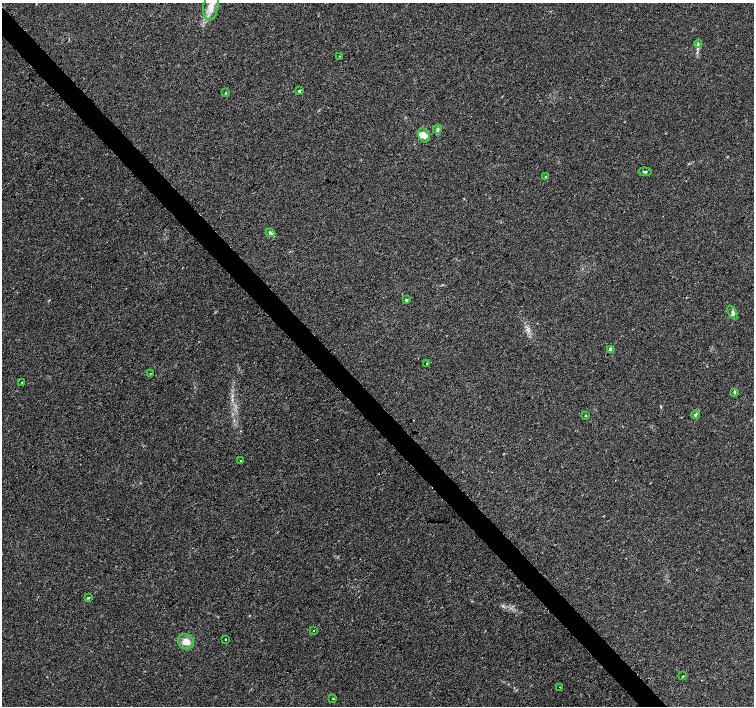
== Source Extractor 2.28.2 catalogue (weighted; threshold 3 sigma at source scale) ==
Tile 11 of 4 x 4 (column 3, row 3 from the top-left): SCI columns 3013-4516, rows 1620-3026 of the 6020 x 5987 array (HDU 1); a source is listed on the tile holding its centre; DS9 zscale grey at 2 x 2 block average (1 PNG px = mean of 2 x 2 image px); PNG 756 x 708 px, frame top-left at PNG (2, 3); each listed source drawn as its Kron ellipse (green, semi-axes under 4 px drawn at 4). Shown black and unused: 4% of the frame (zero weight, under 2 of 3 exposures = <1% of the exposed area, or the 3 px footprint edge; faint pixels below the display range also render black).
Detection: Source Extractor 2.28.2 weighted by HDU 2 'WHT'; one run over the whole footprint, this tile lists its part. Background 0.0335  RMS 0.0046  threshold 0.0208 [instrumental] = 3 sigma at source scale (4.5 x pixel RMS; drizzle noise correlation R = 1.50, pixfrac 1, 0.0396/0.0396 arcsec/px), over >= 5 px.
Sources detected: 31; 3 cosmic-ray / hot-pixel residue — neither listed nor drawn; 1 inside a brighter listed object's ellipse — not listed separately; the other 27 listed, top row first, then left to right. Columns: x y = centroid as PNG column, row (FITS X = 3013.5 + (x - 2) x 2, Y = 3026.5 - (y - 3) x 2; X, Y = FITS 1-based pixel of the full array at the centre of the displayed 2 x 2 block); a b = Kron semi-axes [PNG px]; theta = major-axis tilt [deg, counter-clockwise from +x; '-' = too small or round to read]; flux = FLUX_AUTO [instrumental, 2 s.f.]
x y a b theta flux
211 6 15 7 80 10
698 44 4 2 - 1.1
340 56 3 2 - 0.47
299 91 3 2 - 1.4
226 93 3 2 - 0.65
438 129 4 4 - 1.7
424 135 7 5 -64 8.6
645 172 6 3 -5 1.4
546 177 3 2 - 1.2
270 233 5 2 - 1.5
406 300 3 3 - 2.1
733 312 7 2 -58 1.7
611 349 3 2 - 12
427 364 2 2 - 4.1
150 373 2 2 - 0.53
22 382 2 2 - 0.77
734 392 4 3 - 1.1
586 415 3 2 - 0.63
695 415 4 4 - 1.5
240 460 2 2 - 0.56
89 598 4 3 - 0.98
313 630 2 2 - 0.69
225 639 2 2 - 2.8
186 642 8 7 - 9
683 676 3 2 - 0.58
560 687 2 2 - 0.74
333 699 2 2 - 0.59
Diffuse or blended objects may show on this block-average render without a row.